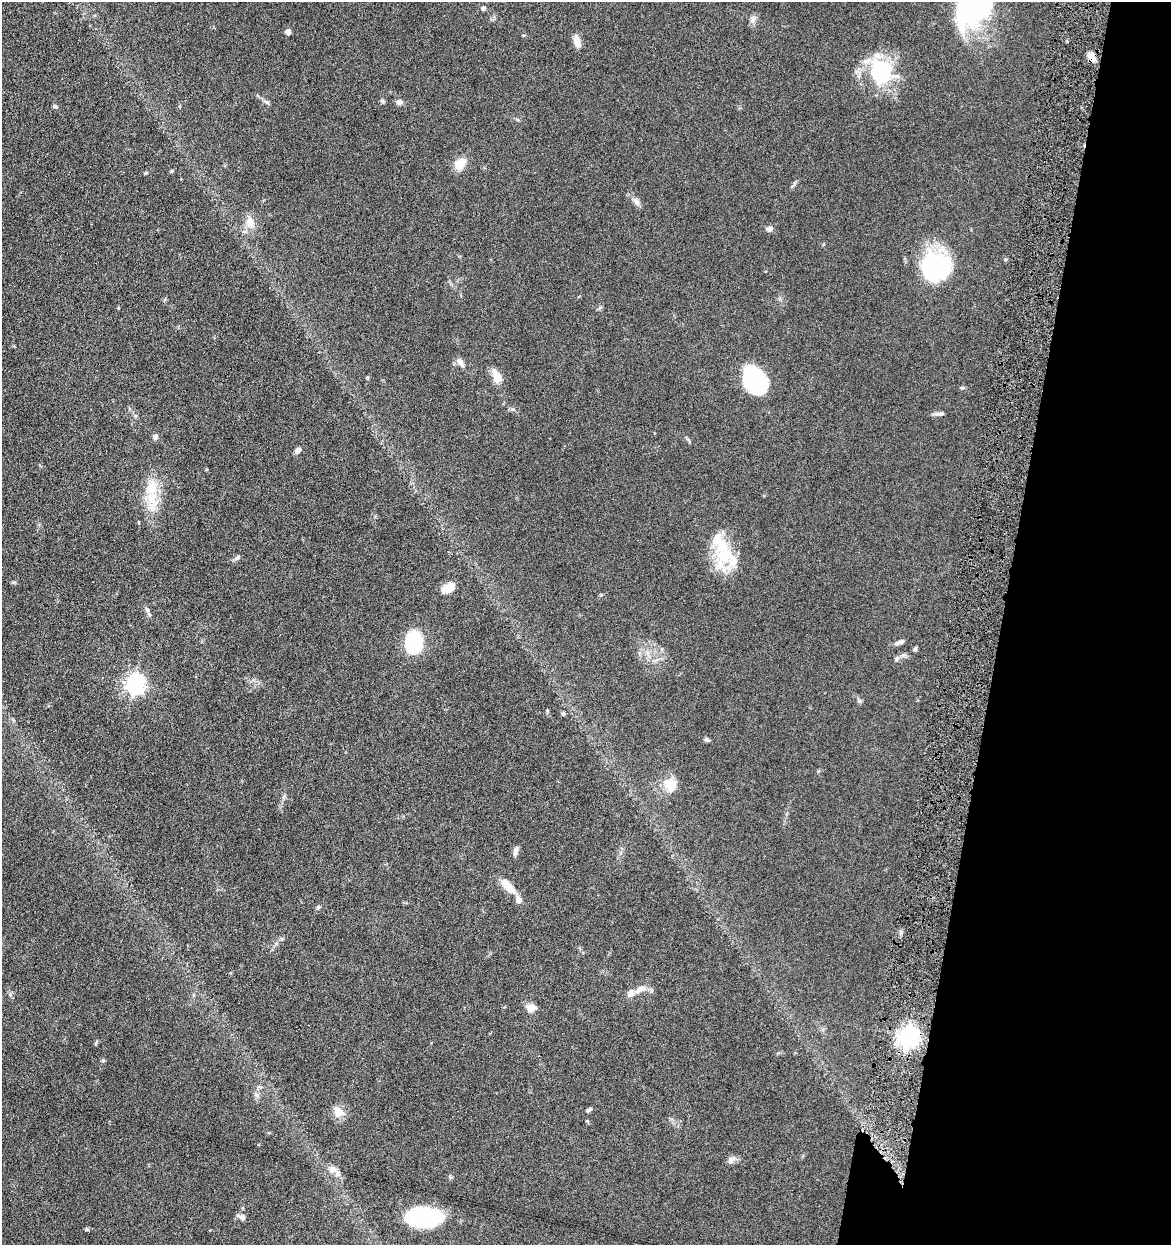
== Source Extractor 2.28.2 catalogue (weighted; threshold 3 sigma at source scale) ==
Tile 8 of 4 x 4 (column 4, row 2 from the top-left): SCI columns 3748-4916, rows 2492-3734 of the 5040 x 4982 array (HDU 1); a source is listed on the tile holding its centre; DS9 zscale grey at full resolution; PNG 1173 x 1247 px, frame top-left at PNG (2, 2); no overlay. Shown black and unused: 15% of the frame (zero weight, under 4 of 8 exposures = <1% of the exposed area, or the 3 px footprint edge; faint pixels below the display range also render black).
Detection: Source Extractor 2.28.2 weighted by HDU 2 'WHT'; one run over the whole footprint, this tile lists its part. Background 0.042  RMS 0.0046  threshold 0.0189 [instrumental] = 3 sigma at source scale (4.09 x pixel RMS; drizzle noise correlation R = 1.36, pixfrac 0.8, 0.05/0.05 arcsec/px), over >= 5 px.
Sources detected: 66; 4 inside a brighter object's white glare — not listed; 7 inside a brighter listed object's ellipse — not listed separately; the other 55 listed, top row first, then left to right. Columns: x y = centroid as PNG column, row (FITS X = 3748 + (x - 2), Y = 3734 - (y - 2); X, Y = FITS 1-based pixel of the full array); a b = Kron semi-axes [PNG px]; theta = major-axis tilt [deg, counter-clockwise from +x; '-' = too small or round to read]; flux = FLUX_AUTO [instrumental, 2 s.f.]
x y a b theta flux
966 2 59 18 68 38
483 8 6 5 - 0.9
753 20 10 6 51 1.7
288 32 4 4 - 2.7
577 42 14 7 -74 3.4
1091 57 12 7 -59 3.5
881 71 33 26 -69 31
383 101 6 4 -43 0.73
266 102 8 5 -29 1
399 102 7 6 - 1.6
54 106 7 4 -6 0.6
460 164 16 12 46 5.5
145 173 6 3 70 0.43
637 202 10 7 -66 1.7
250 222 15 11 -79 4.5
769 229 8 7 - 1.4
935 264 37 28 -25 40
460 362 11 7 -52 2.3
496 376 19 9 -69 4.8
754 379 23 19 -69 41
962 388 6 4 -6 0.61
939 414 12 5 -2 1.3
155 437 6 6 - 1.5
298 450 7 6 - 1.6
152 488 21 16 78 10
720 543 69 21 -69 20
237 558 9 5 53 1
13 582 7 4 0 0.58
448 588 15 9 33 4.8
147 609 8 5 -62 1
414 642 14 10 88 57
900 642 13 5 21 1.6
915 649 6 4 73 0.73
896 659 7 5 84 0.87
135 684 7 7 - 200
860 701 7 4 -34 0.71
547 711 4 4 - 0.43
563 714 5 4 - 0.76
706 740 7 4 -26 0.93
672 785 16 11 85 5.9
516 849 12 6 83 1.7
508 886 24 10 -46 5.9
318 907 6 5 - 0.66
640 989 16 7 27 3.4
193 995 6 4 71 0.52
531 1008 11 10 - 3.3
908 1037 7 7 - 270
103 1061 5 5 - 0.55
589 1110 8 4 32 0.86
338 1112 17 12 -55 4.1
587 1121 5 4 - 0.45
731 1160 11 8 46 1.9
333 1169 12 10 -24 3
424 1216 31 17 -3 42
241 1217 10 5 -30 1.9
Overlapping masked pixels (flux is a lower limit): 1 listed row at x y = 1091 57
Isophote crosses this tile's border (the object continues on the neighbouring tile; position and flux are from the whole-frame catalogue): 1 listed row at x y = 966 2
Unlisted compact peaks at least as high as the median listed source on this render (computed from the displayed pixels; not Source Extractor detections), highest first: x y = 86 1229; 901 932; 257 1095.